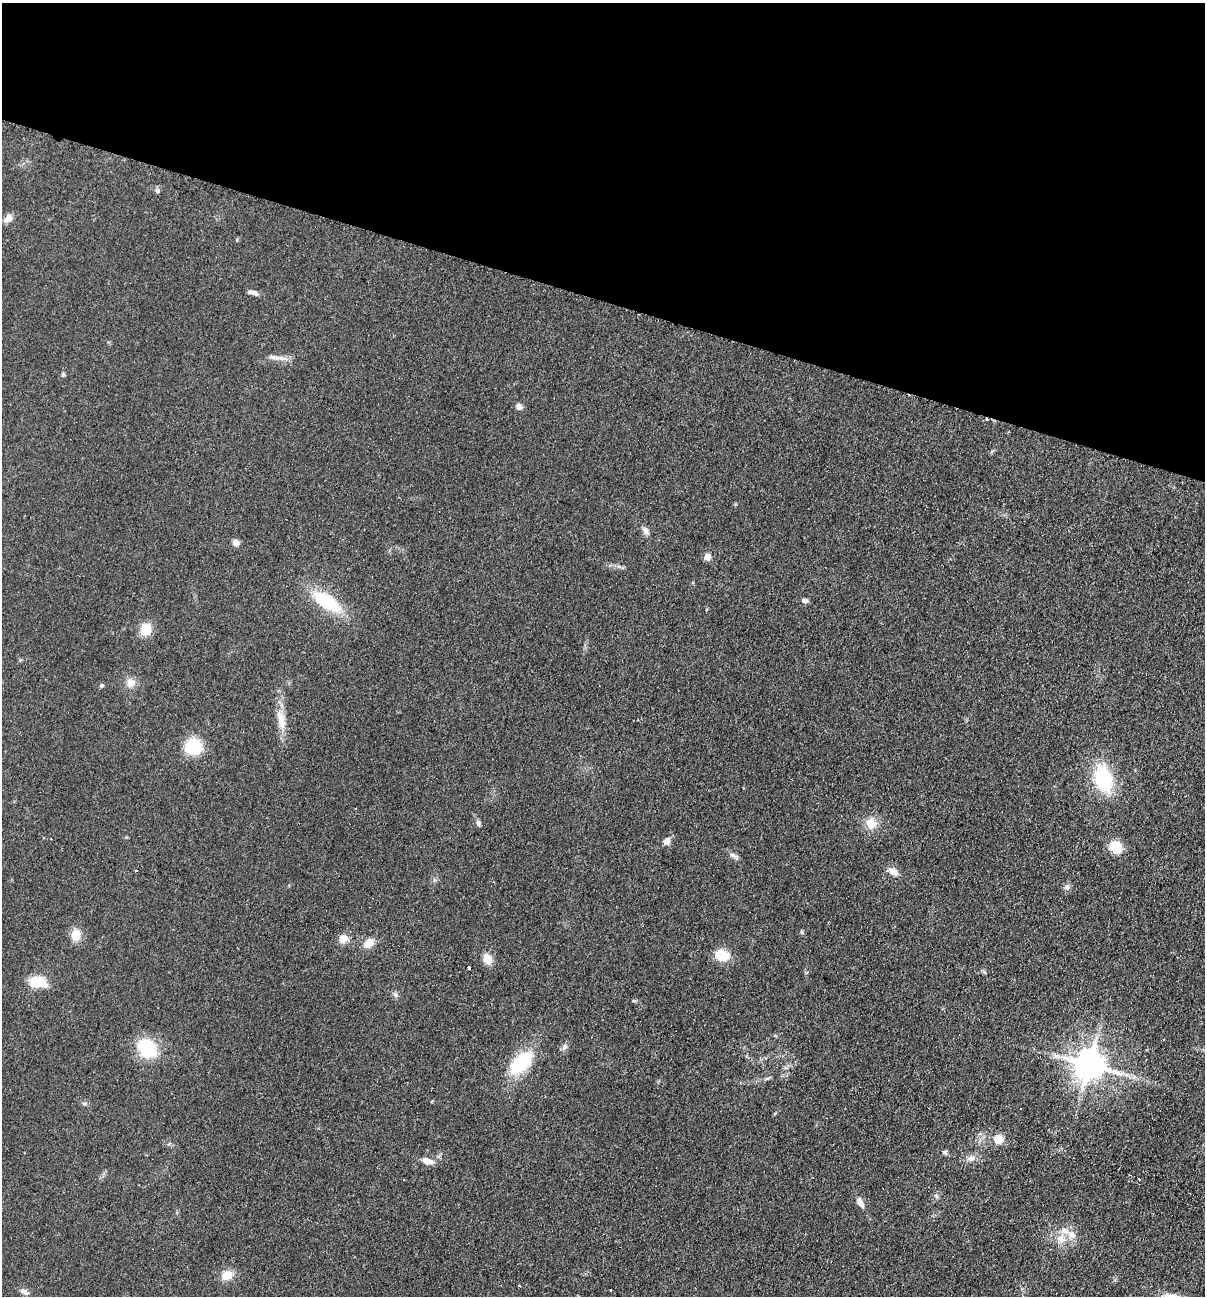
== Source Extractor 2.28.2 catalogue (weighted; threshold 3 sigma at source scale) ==
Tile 2 of 4 x 4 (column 2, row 1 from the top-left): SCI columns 1513-2715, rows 3900-5193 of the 5308 x 5212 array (HDU 1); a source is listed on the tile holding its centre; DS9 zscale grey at full resolution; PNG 1207 x 1298 px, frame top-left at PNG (2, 3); no overlay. Shown black and unused: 23% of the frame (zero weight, under 2 of 3 exposures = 3% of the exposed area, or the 3 px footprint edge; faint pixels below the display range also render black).
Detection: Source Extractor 2.28.2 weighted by HDU 2 'WHT'; one run over the whole footprint, this tile lists its part. Background 0.0596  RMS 0.0088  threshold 0.0398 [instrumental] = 3 sigma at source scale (4.5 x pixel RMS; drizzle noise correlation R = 1.50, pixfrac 1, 0.05/0.05 arcsec/px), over >= 5 px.
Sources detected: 59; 5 cosmic-ray / hot-pixel residue — not listed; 2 inside a brighter listed object's ellipse — not listed separately; the other 52 listed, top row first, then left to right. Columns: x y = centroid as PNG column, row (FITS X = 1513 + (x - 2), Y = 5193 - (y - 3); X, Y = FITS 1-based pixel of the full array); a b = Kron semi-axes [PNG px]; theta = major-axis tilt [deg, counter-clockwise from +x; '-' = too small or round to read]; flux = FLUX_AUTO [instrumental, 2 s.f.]
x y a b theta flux
157 191 7 5 -47 1.8
8 218 11 8 40 6.3
253 293 13 5 -14 3.7
283 358 14 4 -3 4.4
63 374 6 4 -88 1.5
519 407 7 6 - 4.9
645 530 11 7 -62 3.9
236 542 8 8 - 3.9
707 557 7 7 - 5.4
804 600 8 5 -13 2.8
327 602 22 12 -35 57
146 629 14 12 68 13
130 683 12 11 - 6.8
101 686 5 5 - 1.6
281 720 28 10 -82 14
193 747 15 14 - 41
1103 778 30 18 -75 53
478 823 8 5 -82 2.1
871 824 13 11 -72 13
666 841 12 8 49 4.4
1115 847 11 9 -37 22
733 855 15 5 -28 3.1
136 871 2 2 - 0.97
893 871 13 8 -27 6.5
1067 887 6 6 - 2.4
802 932 6 4 -61 1.2
76 935 15 12 88 10
343 939 11 10 - 7.1
369 943 13 9 46 8.5
722 955 16 13 -15 17
487 959 13 10 -66 8.8
469 968 3 3 - 9.5
38 982 20 12 -12 22
396 995 7 5 -45 1.8
634 1001 6 3 -17 1.1
564 1047 9 6 57 2.9
147 1048 26 22 -47 33
521 1063 29 14 48 49
1089 1065 9 9 - 1700
767 1078 7 4 19 1.5
84 1104 7 4 0 1.4
998 1139 5 5 - 44
945 1152 6 5 - 2.1
971 1158 11 8 8 4.6
427 1161 13 7 -15 6.9
404 1180 3 2 - 0.78
936 1196 7 4 -72 1.5
860 1203 14 7 -63 5.7
1061 1239 14 12 -30 10
227 1275 12 9 27 12
519 1285 3 2 - 0.73
24 1292 13 5 -25 2.8